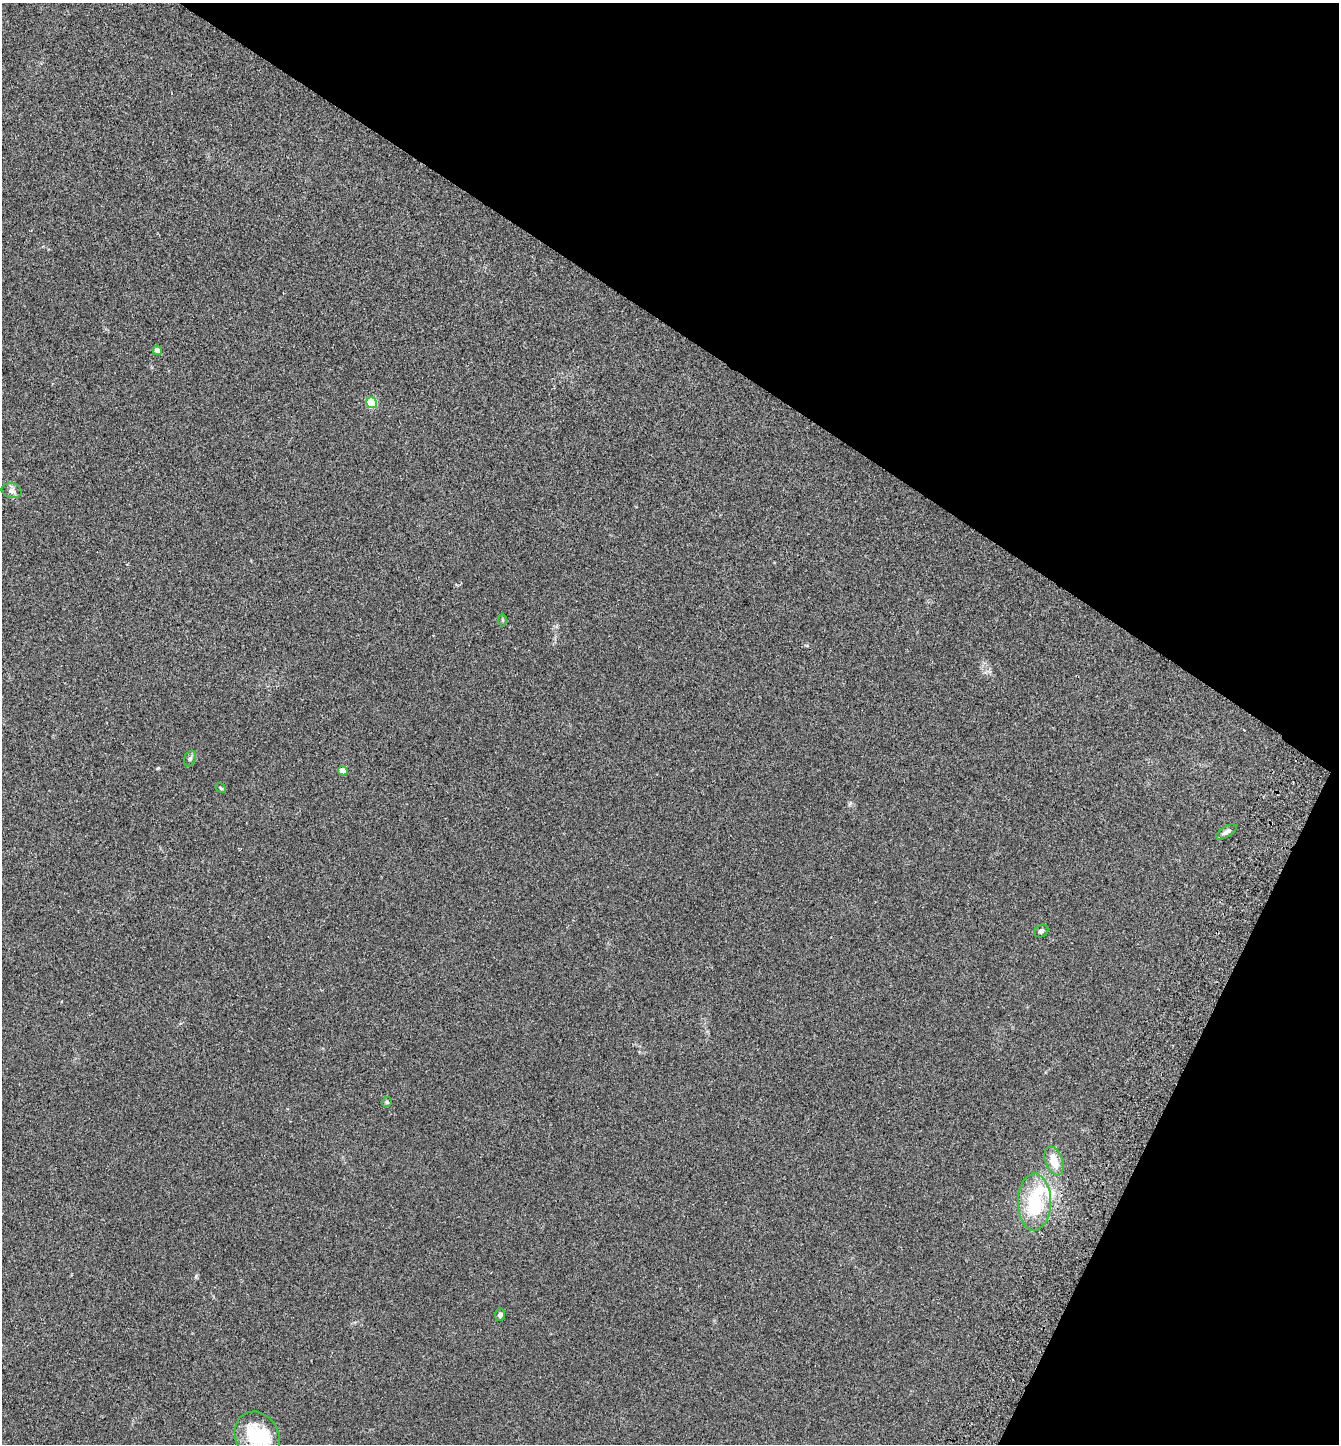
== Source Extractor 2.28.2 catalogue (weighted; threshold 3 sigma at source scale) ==
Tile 8 of 4 x 4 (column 4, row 2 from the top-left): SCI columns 4214-5550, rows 2922-4363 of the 5887 x 5839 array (HDU 1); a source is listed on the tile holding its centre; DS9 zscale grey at full resolution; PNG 1341 x 1446 px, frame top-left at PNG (2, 3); each listed source drawn as its Kron ellipse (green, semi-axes under 4 px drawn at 4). Shown black and unused: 29% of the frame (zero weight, under 2 of 3 exposures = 3% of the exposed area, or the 3 px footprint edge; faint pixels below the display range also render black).
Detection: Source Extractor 2.28.2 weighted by HDU 2 'WHT'; one run over the whole footprint, this tile lists its part. Background 0.0585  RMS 0.0077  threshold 0.0346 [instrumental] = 3 sigma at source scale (4.5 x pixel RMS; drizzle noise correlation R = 1.50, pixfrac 1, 0.05/0.05 arcsec/px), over >= 5 px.
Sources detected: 18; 3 inside a brighter object's white glare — neither listed nor drawn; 1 inside a brighter listed object's ellipse — not listed separately; the other 14 listed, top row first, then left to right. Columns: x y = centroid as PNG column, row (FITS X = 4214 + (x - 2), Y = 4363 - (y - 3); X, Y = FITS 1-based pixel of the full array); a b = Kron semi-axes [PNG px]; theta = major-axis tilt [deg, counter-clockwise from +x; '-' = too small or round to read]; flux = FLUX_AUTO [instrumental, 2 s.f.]
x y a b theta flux
157 350 5 4 - 4.4
371 403 5 5 - 42
12 491 10 7 -14 3.2
503 620 6 4 -89 0.86
190 758 8 5 63 1.8
343 771 5 4 - 7.4
221 788 5 3 - 0.88
1226 832 12 5 32 2.6
1041 931 7 6 - 1.9
387 1102 5 5 - 1.3
1054 1161 15 8 -69 13
1034 1202 28 16 89 42
500 1315 6 5 - 2
257 1437 26 21 -63 26
Isophote crosses this tile's border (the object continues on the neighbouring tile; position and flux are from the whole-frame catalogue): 1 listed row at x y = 257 1437
Unlisted compact peaks at least as high as the median listed source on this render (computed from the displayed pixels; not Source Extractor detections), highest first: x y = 196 1276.